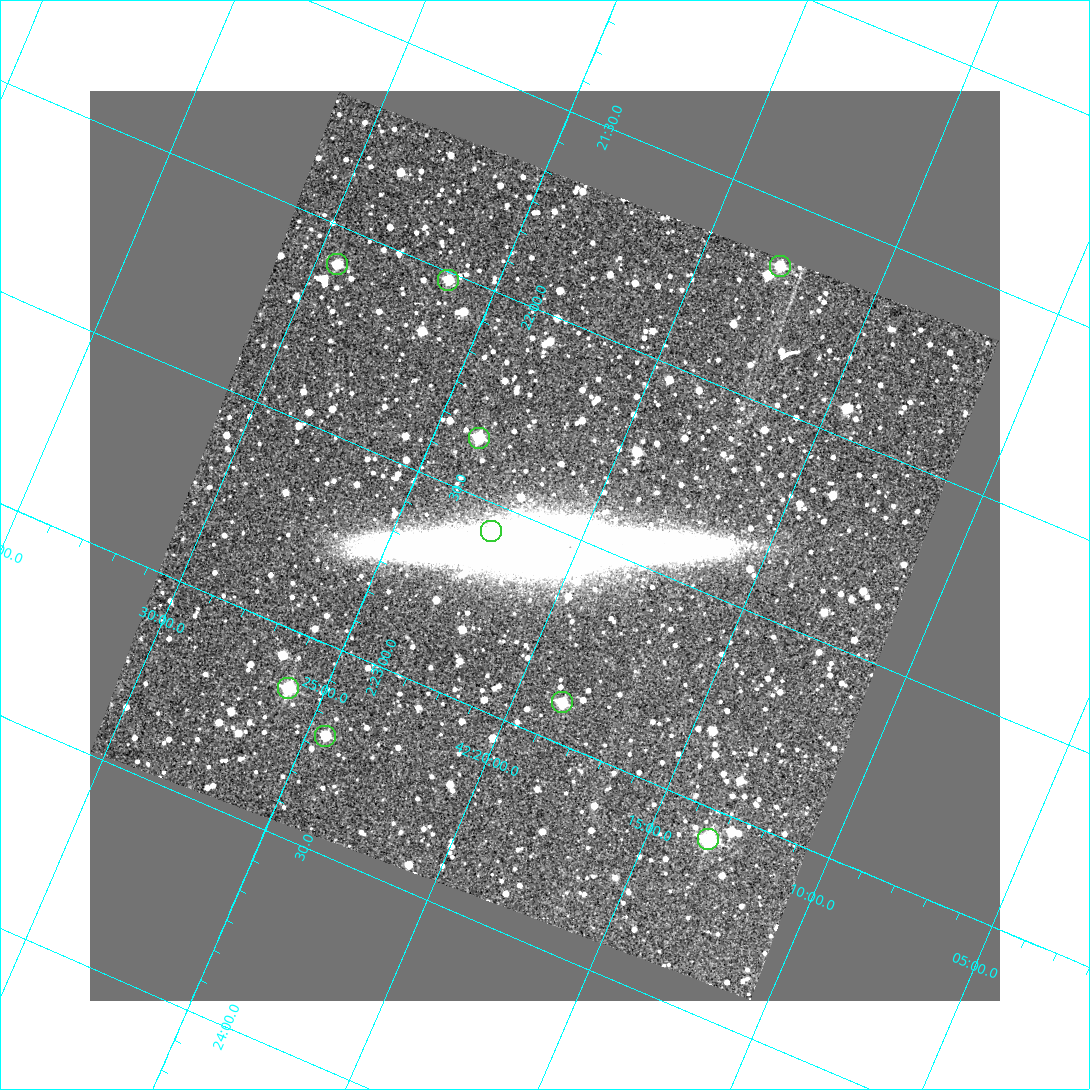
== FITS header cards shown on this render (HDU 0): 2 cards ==
NAXIS1  =                  910 / length of data axis 1
NAXIS2  =                  910 / length of data axis 2

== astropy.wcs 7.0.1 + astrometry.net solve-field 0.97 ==
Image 910 x 910 px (HDU 0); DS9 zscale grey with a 90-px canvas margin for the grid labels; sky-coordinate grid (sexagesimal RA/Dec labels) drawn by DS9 from the SOLVED WCS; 9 Tycho-2 reference stars matched to detected sources circled (green)
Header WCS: DEC--TAN/RA---TAN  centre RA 02:22:33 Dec +42:21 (35.64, +42.35 deg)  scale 1.7 arcsec/px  FOV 25.8' x 25.8'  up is -67 deg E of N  parity flipped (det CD > 0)
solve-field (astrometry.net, Tycho-2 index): VERIFIED the header's WCS against the Tycho-2 star catalogue (9 matches, 0 conflicts) and refined it, rather than solving blind
Solved WCS: RA---TAN-SIP/DEC--TAN-SIP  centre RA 02:22:33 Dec +42:21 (35.64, +42.35 deg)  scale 1.7 arcsec/px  FOV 25.8' x 25.8'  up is -67 deg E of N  parity normal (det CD < 0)
The solver's refit moves the header's centre by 0.33 arcsec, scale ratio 1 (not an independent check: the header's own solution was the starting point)
Tycho-2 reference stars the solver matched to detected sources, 9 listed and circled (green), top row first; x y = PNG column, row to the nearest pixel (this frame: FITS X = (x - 90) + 1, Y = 910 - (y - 91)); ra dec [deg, ICRS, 3 dp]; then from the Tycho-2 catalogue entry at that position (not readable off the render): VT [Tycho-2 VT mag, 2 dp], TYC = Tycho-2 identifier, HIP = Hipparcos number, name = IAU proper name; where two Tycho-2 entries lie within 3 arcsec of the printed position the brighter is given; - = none
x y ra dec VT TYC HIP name
337 264 35.524 +42.490 11.86 2839-1273-1 - -
780 266 35.415 +42.297 11.71 2839-886-1 - -
448 280 35.505 +42.439 11.54 2839-1067-1 - -
479 438 35.590 +42.396 10.87 2839-969-1 - -
491 531 35.643 +42.374 11.99 2839-1960-1 - -
288 688 35.785 +42.433 10.64 2839-1258-1 - -
562 702 35.725 +42.311 11.44 2839-80-1 - -
325 736 35.804 +42.408 11.48 2839-326-1 - -
708 839 35.769 +42.222 9.77 2839-1501-1 - -